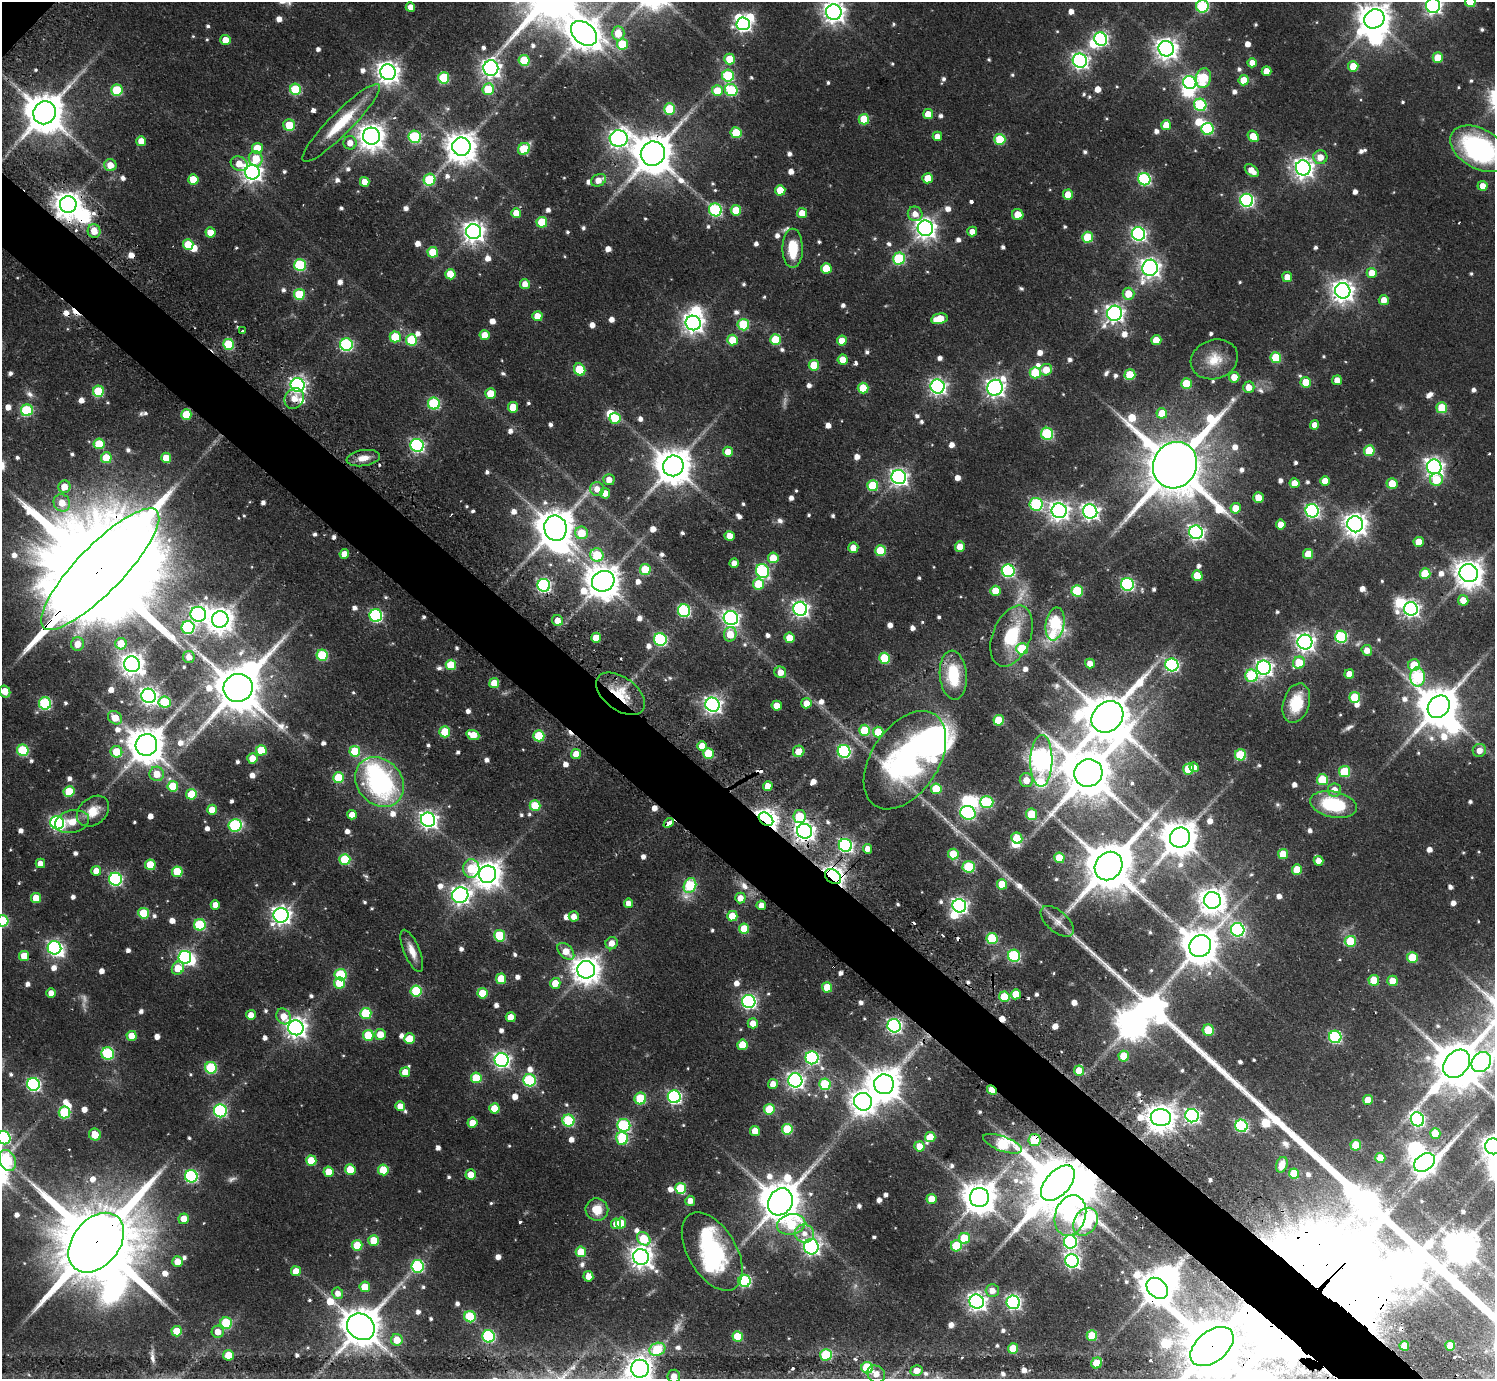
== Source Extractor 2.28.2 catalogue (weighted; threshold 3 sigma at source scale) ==
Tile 6 of 4 x 4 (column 2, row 2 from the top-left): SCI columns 1532-3024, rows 3105-4481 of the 6067 x 6068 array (HDU 1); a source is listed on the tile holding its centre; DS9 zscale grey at full resolution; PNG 1497 x 1381 px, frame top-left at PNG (2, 2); each listed source drawn as its Kron ellipse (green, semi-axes under 4 px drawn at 4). Shown black and unused: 5% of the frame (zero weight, under 2 of 3 exposures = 4% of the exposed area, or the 3 px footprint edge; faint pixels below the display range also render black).
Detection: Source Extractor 2.28.2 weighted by HDU 2 'WHT'; one run over the whole footprint, this tile lists its part. Background 0.0655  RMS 0.0064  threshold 0.0288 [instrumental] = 3 sigma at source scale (4.5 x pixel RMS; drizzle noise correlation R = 1.50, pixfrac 1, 0.05/0.05 arcsec/px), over >= 5 px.
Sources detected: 927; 7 too faint to see at this stretch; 30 inside a brighter object's white glare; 14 cosmic-ray / hot-pixel residue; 1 long thin detection or spike segment (spike, bleed or trail) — neither listed nor drawn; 7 inside a brighter listed object's ellipse — not listed separately; of the other 868, all 500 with FLUX_AUTO >= 5.52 (the completeness limit of this list) listed and drawn (368 fainter detections not listed), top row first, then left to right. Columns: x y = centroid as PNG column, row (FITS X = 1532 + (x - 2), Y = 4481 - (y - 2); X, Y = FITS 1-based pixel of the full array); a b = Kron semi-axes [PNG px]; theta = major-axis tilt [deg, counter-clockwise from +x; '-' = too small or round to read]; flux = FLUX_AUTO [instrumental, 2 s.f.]
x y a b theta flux
1470 2 5 5 - 23
1202 6 6 6 - 73
1433 6 7 7 - 200
410 7 5 5 - 5.9
834 12 8 7 - 470
1374 19 10 9 - 1200
743 24 7 6 - 180
584 33 15 10 -40 1200
618 33 7 6 - 13
1101 39 7 6 - 130
226 40 5 5 - 10
622 44 5 5 - 27
1166 49 8 7 - 490
1438 58 5 5 - 18
730 59 5 5 - 17
524 60 5 5 - 29
1080 61 7 7 - 240
1252 63 4 4 - 6.4
1353 66 5 5 - 14
491 68 8 7 - 330
1266 71 5 5 - 9.1
388 72 8 7 - 510
728 76 6 6 - 51
444 78 5 5 - 47
1203 78 10 7 76 32
1244 80 5 5 - 15
1190 82 6 6 - 140
295 89 5 5 - 40
488 89 6 5 - 25
117 90 5 5 - 38
731 90 6 6 - 55
717 91 5 5 - 18
1200 105 6 6 - 61
670 109 5 5 - 32
45 113 12 11 - 2200
928 114 5 5 - 12
864 119 5 5 - 23
341 123 54 11 45 29
289 125 6 5 - 18
1166 125 5 5 - 14
1208 129 6 6 - 56
736 133 5 5 - 28
371 136 8 8 - 770
937 136 4 4 - 7
1253 136 6 5 - 14
415 137 6 6 - 62
619 138 9 8 - 310
1000 139 5 5 - 27
141 141 5 5 - 9.9
350 143 6 6 - 6
461 147 9 9 - 1100
257 148 5 5 - 20
524 149 6 5 - 30
1479 149 31 20 -30 110
653 154 12 12 - 2300
1320 157 7 7 - 7.2
256 159 8 7 - 15
239 164 9 7 -31 9.8
110 165 6 6 - 9
1303 168 7 7 - 400
1252 170 8 5 -41 8.3
252 172 7 7 - 340
927 178 5 5 - 11
193 179 5 5 - 14
1144 179 6 6 - 90
429 180 6 5 - 41
598 180 8 6 27 6.9
365 182 5 4 - 7.3
1483 186 5 5 - 6.5
780 190 5 5 - 16
1068 195 5 5 - 10
1247 200 6 6 - 130
68 205 8 8 - 800
715 210 6 6 - 85
736 210 5 5 - 21
516 213 5 5 - 10
802 213 5 5 - 9.7
915 214 7 7 - 6
1018 214 6 5 - 10
542 222 5 5 - 26
925 228 8 7 - 420
94 231 7 6 - 9.6
972 231 5 5 - 6
210 232 5 5 - 9.2
474 232 8 7 - 450
1138 234 7 6 - 170
1088 237 5 5 - 29
188 244 5 5 - 18
793 248 19 10 -90 20
433 252 5 5 - 22
899 258 6 6 - 50
300 265 6 6 - 58
826 268 5 5 - 18
1150 268 8 7 - 350
1372 273 5 5 - 9.9
450 274 5 5 - 15
1287 277 5 5 - 8.3
525 284 5 5 - 6.6
1343 291 8 7 - 490
299 294 5 5 - 31
1128 294 6 6 - 12
1384 300 5 5 - 6.5
1114 313 7 7 - 270
537 316 5 5 - 10
939 319 8 5 13 21
693 323 8 7 - 390
743 325 6 5 - 44
243 331 3 3 - 8.5
485 335 5 5 - 11
395 337 5 5 - 26
411 340 5 5 - 32
733 340 5 5 - 18
775 340 5 5 - 29
1156 340 5 5 - 12
842 341 5 5 - 9
228 344 5 5 - 33
346 345 6 6 - 95
1276 358 5 5 - 27
843 359 5 5 - 11
1214 359 24 19 19 16
814 365 5 5 - 21
580 370 6 5 - 26
1046 370 6 5 - 9.8
1035 373 5 5 - 35
1130 375 5 5 - 26
1234 377 5 5 - 8.8
1337 380 5 5 - 6.3
1306 382 5 5 - 16
1186 384 5 5 - 24
298 385 7 7 - 210
938 386 7 7 - 240
1249 387 6 6 - 8.1
863 388 5 5 - 22
995 388 8 7 - 320
98 391 5 5 - 37
490 393 5 5 - 17
294 399 11 9 58 6.6
434 403 6 6 - 64
513 407 5 5 - 16
1442 408 5 5 - 31
27 410 6 6 - 59
1162 413 5 5 - 15
186 415 5 5 - 26
615 418 5 5 - 24
1314 425 4 4 - 5.6
1047 434 6 6 - 66
99 444 5 5 - 21
417 445 7 6 - 140
1369 451 5 5 - 26
728 452 5 5 - 10
106 458 5 5 - 18
166 458 5 5 - 12
363 458 17 8 8 7
1175 465 23 21 60 6500
673 466 10 10 - 1700
1434 467 7 7 - 310
899 477 7 7 - 260
1436 479 6 6 - 21
609 480 5 5 - 6.1
1325 481 5 5 - 7.8
1295 483 5 5 - 9.5
1392 484 5 5 - 14
873 486 5 5 - 33
64 487 6 6 - 10
597 489 7 6 - 6.3
605 493 5 5 - 7.8
1258 498 5 5 - 12
62 503 9 8 - 10
1036 504 6 6 - 76
1236 508 5 5 - 13
1059 511 7 7 - 370
1090 511 7 7 - 270
1312 511 7 6 - 140
1281 524 5 5 - 8.9
1355 524 8 8 - 570
555 528 13 11 -81 1900
1196 532 7 6 - 210
582 533 6 6 - 17
730 536 5 5 - 8.6
1419 542 5 5 - 11
960 547 5 5 - 10
853 548 5 5 - 7.4
880 551 5 5 - 27
344 554 5 4 - 6.5
1308 554 5 5 - 15
597 555 7 6 - 34
773 558 5 5 - 15
734 563 4 4 - 5.6
100 569 81 23 46 40000
645 569 5 5 - 27
762 571 7 6 - 91
1008 571 6 6 - 99
1469 573 9 9 - 890
1425 574 5 5 - 27
1197 576 5 5 - 21
603 581 11 10 - 1400
758 584 5 5 - 22
1127 584 6 6 - 110
544 585 6 6 - 120
995 591 5 5 - 13
1077 591 5 5 - 43
1463 600 5 5 - 8.9
800 609 7 7 - 250
1411 609 7 7 - 230
684 611 6 6 - 89
198 614 8 7 - 230
376 615 6 6 - 99
731 618 7 7 - 230
220 619 8 8 - 740
557 620 5 5 - 8.1
1055 624 16 9 80 59
188 627 6 6 - 82
730 634 7 6 - 15
1012 636 32 19 68 35
1341 637 6 6 - 70
596 638 5 5 - 13
789 638 5 5 - 15
660 639 6 6 - 85
1305 642 7 7 - 330
78 644 7 6 - 8.4
121 644 6 5 - 16
1022 649 6 5 - 37
1367 650 5 5 - 6.6
322 655 5 5 - 43
189 657 6 5 - 6.1
885 658 5 5 - 36
1090 663 5 5 - 6.6
1299 663 6 5 - 23
132 664 8 7 - 530
451 665 5 5 - 22
1172 665 6 6 - 120
1414 665 6 6 - 16
1264 668 7 7 - 250
780 672 6 5 - 7
1349 674 5 5 - 8.7
953 675 24 13 -85 30
1251 676 6 6 - 55
1418 677 9 7 -90 74
494 683 5 5 - 11
238 688 15 14 - 3300
5 691 6 5 - 13
620 694 28 16 -37 23
149 696 7 7 - 280
1355 697 5 5 - 32
165 702 6 5 - 31
45 703 6 6 - 70
806 703 5 5 - 7.5
1296 703 20 13 72 24
713 705 7 7 - 280
777 706 5 5 - 8.8
1439 707 12 10 46 2300
1107 717 17 14 44 3700
115 718 7 6 - 11
999 720 5 5 - 25
865 730 5 5 - 29
445 732 5 5 - 25
878 732 5 5 - 22
473 735 6 5 - 12
539 736 5 5 - 35
146 745 11 10 - 1700
702 746 5 5 - 10
23 750 6 5 - 50
261 750 5 5 - 23
1479 750 7 6 - 6.5
355 751 5 5 - 28
799 751 6 5 - 9.6
844 751 6 6 - 110
116 752 6 5 - 17
708 753 5 5 - 27
576 754 5 5 - 9.7
1240 755 5 5 - 42
252 758 5 5 - 12
905 760 54 33 56 150
1041 761 26 11 88 600
1194 767 5 4 - 5.6
1188 769 5 5 - 21
1345 772 5 5 - 37
1088 773 14 13 - 3600
157 774 7 7 - 10
339 778 5 5 - 31
1026 780 7 7 - 8.5
1322 780 5 5 - 32
379 782 27 22 -47 110
173 786 5 5 - 26
768 786 5 5 - 10
936 789 5 5 - 26
1334 790 6 6 - 6.7
69 791 5 5 - 25
191 794 5 5 - 20
987 802 7 6 - 62
1333 804 24 13 -12 43
535 806 5 5 - 25
212 810 5 5 - 9.6
93 811 18 13 41 12
968 813 8 6 -19 120
1031 814 6 5 - 24
352 815 5 5 - 7.4
799 817 6 6 - 27
766 819 8 5 -39 470
428 820 7 7 - 290
72 822 17 11 11 11
57 823 7 6 - 150
669 823 6 3 42 17
235 825 6 6 - 75
804 831 7 7 - 390
1180 837 10 9 - 1500
1017 838 6 5 - 26
845 845 7 6 - 150
868 849 5 4 - 5.8
953 854 5 5 - 18
1283 854 5 5 - 15
1059 858 5 5 - 17
345 859 5 5 - 38
1319 861 5 4 - 6.4
40 863 5 4 - 7.2
150 865 5 5 - 20
1109 866 15 13 51 3600
969 867 6 5 - 49
471 868 9 8 - 24
1297 870 5 5 - 16
96 871 5 5 - 7.2
177 872 5 5 - 26
488 874 9 8 - 830
833 876 9 6 -39 470
115 879 6 6 - 120
1002 884 5 5 - 20
690 885 8 6 68 59
460 895 8 7 - 290
36 898 5 5 - 15
740 898 5 5 - 6.9
1212 900 8 8 - 730
629 903 5 4 - 5.7
215 905 5 4 - 6.4
761 905 5 4 - 6.8
959 906 7 6 - 220
144 913 5 5 - 28
281 915 7 7 - 330
574 916 5 5 - 6.2
732 916 5 5 - 16
3 921 6 5 - 44
1057 921 20 10 -41 6.9
200 925 6 6 - 52
744 929 5 5 - 18
1238 930 7 6 - 120
500 936 6 5 - 40
992 939 5 5 - 48
1350 941 5 5 - 28
612 943 6 6 - 6.1
1200 946 11 10 - 1700
54 948 7 6 - 160
412 951 22 8 -68 8.1
566 951 10 6 -45 10
24 956 5 5 - 14
1014 956 6 6 - 80
185 957 6 6 - 150
1412 957 5 5 - 26
178 968 7 5 58 15
586 970 9 8 - 880
340 975 6 5 - 40
501 979 5 5 - 19
1374 980 5 5 - 19
1393 981 5 5 - 12
339 983 5 5 - 21
555 983 5 5 - 11
827 987 5 5 - 18
416 991 5 5 - 39
51 993 5 4 - 6
482 993 5 5 - 20
1016 994 5 5 - 17
1004 997 5 5 - 20
749 1002 7 6 - 160
366 1013 5 5 - 43
251 1015 5 5 - 6.9
284 1016 8 7 - 8.8
511 1017 5 5 - 9.7
753 1023 5 5 - 7.8
894 1026 7 6 - 170
296 1028 7 7 - 440
1208 1030 6 5 - 24
380 1034 5 5 - 11
368 1035 5 5 - 29
132 1036 5 5 - 11
1335 1037 6 6 - 80
409 1039 5 5 - 16
742 1045 5 5 - 19
108 1054 6 6 - 63
1124 1056 5 5 - 17
812 1058 6 6 - 110
502 1060 7 7 - 220
1481 1062 11 9 52 290
1457 1064 15 12 51 3100
211 1068 6 5 - 52
1079 1071 5 5 - 13
405 1072 5 5 - 10
476 1078 5 5 - 25
529 1080 6 6 - 70
795 1080 7 7 - 240
33 1084 6 6 - 120
773 1084 5 5 - 6.9
825 1084 6 5 - 44
884 1084 10 10 - 1400
992 1090 5 4 - 19
674 1097 6 6 - 130
640 1098 6 6 - 36
1368 1100 5 5 - 12
863 1102 9 9 - 670
400 1106 5 5 - 8.1
494 1108 5 5 - 17
769 1109 5 5 - 20
220 1111 6 6 - 100
64 1112 6 5 - 46
1192 1116 7 6 - 190
1161 1118 10 8 1 950
1417 1119 7 6 - 150
568 1120 6 6 - 59
472 1123 5 5 - 11
624 1125 6 6 - 73
1241 1126 6 6 - 80
787 1129 5 5 - 35
755 1131 5 5 - 10
1435 1133 5 5 - 18
95 1135 6 5 - 13
930 1137 5 5 - 14
4 1138 7 6 - 92
622 1138 6 6 - 51
1034 1140 6 6 - 24
1002 1144 20 7 -20 72
1356 1145 5 5 - 21
919 1146 5 5 - 11
1493 1146 8 7 - 510
1380 1158 5 5 - 12
7 1160 11 8 -65 32
311 1161 5 5 - 20
1424 1163 11 8 36 620
1282 1165 8 5 70 6.1
350 1170 5 5 - 16
383 1170 5 5 - 20
329 1172 5 5 - 13
471 1174 5 5 - 9.5
1294 1174 5 5 - 19
191 1176 6 6 - 97
1058 1183 21 12 47 5900
681 1188 5 5 - 37
979 1197 9 9 - 1400
931 1199 5 5 - 12
690 1201 5 5 - 5.9
780 1202 14 12 62 2300
597 1210 11 11 - 13
1070 1215 21 15 72 83
184 1219 5 5 - 9.9
1085 1222 15 11 57 88
621 1223 5 5 - 15
616 1224 5 5 - 5.5
791 1224 14 10 13 36
804 1234 9 9 - 6.3
964 1238 5 5 - 25
644 1239 7 6 - 28
374 1240 5 5 - 16
1070 1242 7 6 - 130
96 1243 33 23 51 14000
357 1245 5 5 - 20
956 1246 5 5 - 34
811 1247 7 7 - 220
712 1251 43 24 -59 71
581 1252 5 5 - 19
641 1257 8 7 - 510
1072 1261 7 6 - 190
178 1262 5 5 - 9.1
418 1266 6 6 - 84
296 1271 5 5 - 10
588 1276 5 5 - 7.1
745 1281 6 6 - 82
365 1287 5 5 - 14
1157 1288 12 9 -44 1200
992 1291 6 6 - 6.6
338 1293 5 5 - 5.7
977 1302 7 7 - 330
1013 1302 7 6 - 170
470 1317 6 5 - 47
226 1323 6 5 - 45
361 1327 14 12 -38 2300
177 1331 5 5 - 19
218 1332 6 6 - 6.7
488 1336 6 6 - 82
738 1336 5 5 - 22
1092 1336 5 5 - 26
397 1340 6 6 - 12
1404 1346 5 4 - 10
1450 1346 5 5 - 7.8
1212 1347 25 15 39 8000
1013 1348 5 5 - 15
657 1349 8 6 20 35
228 1355 5 5 - 15
826 1355 6 6 - 51
1097 1363 6 5 - 20
867 1368 6 5 - 45
640 1369 9 9 - 660
916 1370 6 5 - 5.7
876 1374 9 8 - 6.2
674 1376 6 6 - 6
Overlapping masked pixels (flux is a lower limit): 19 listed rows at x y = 341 123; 653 154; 68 205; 100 569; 620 694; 1041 761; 1031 814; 766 819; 669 823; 804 831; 845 845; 833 876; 992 1090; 1034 1140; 1058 1183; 96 1243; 1157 1288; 1212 1347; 826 1355
Isophote crosses this tile's border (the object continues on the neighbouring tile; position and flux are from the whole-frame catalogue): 15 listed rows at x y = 1470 2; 1202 6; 1433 6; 834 12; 1479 149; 100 569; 5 691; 3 921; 1481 1062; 4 1138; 1493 1146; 7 1160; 1212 1347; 640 1369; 674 1376